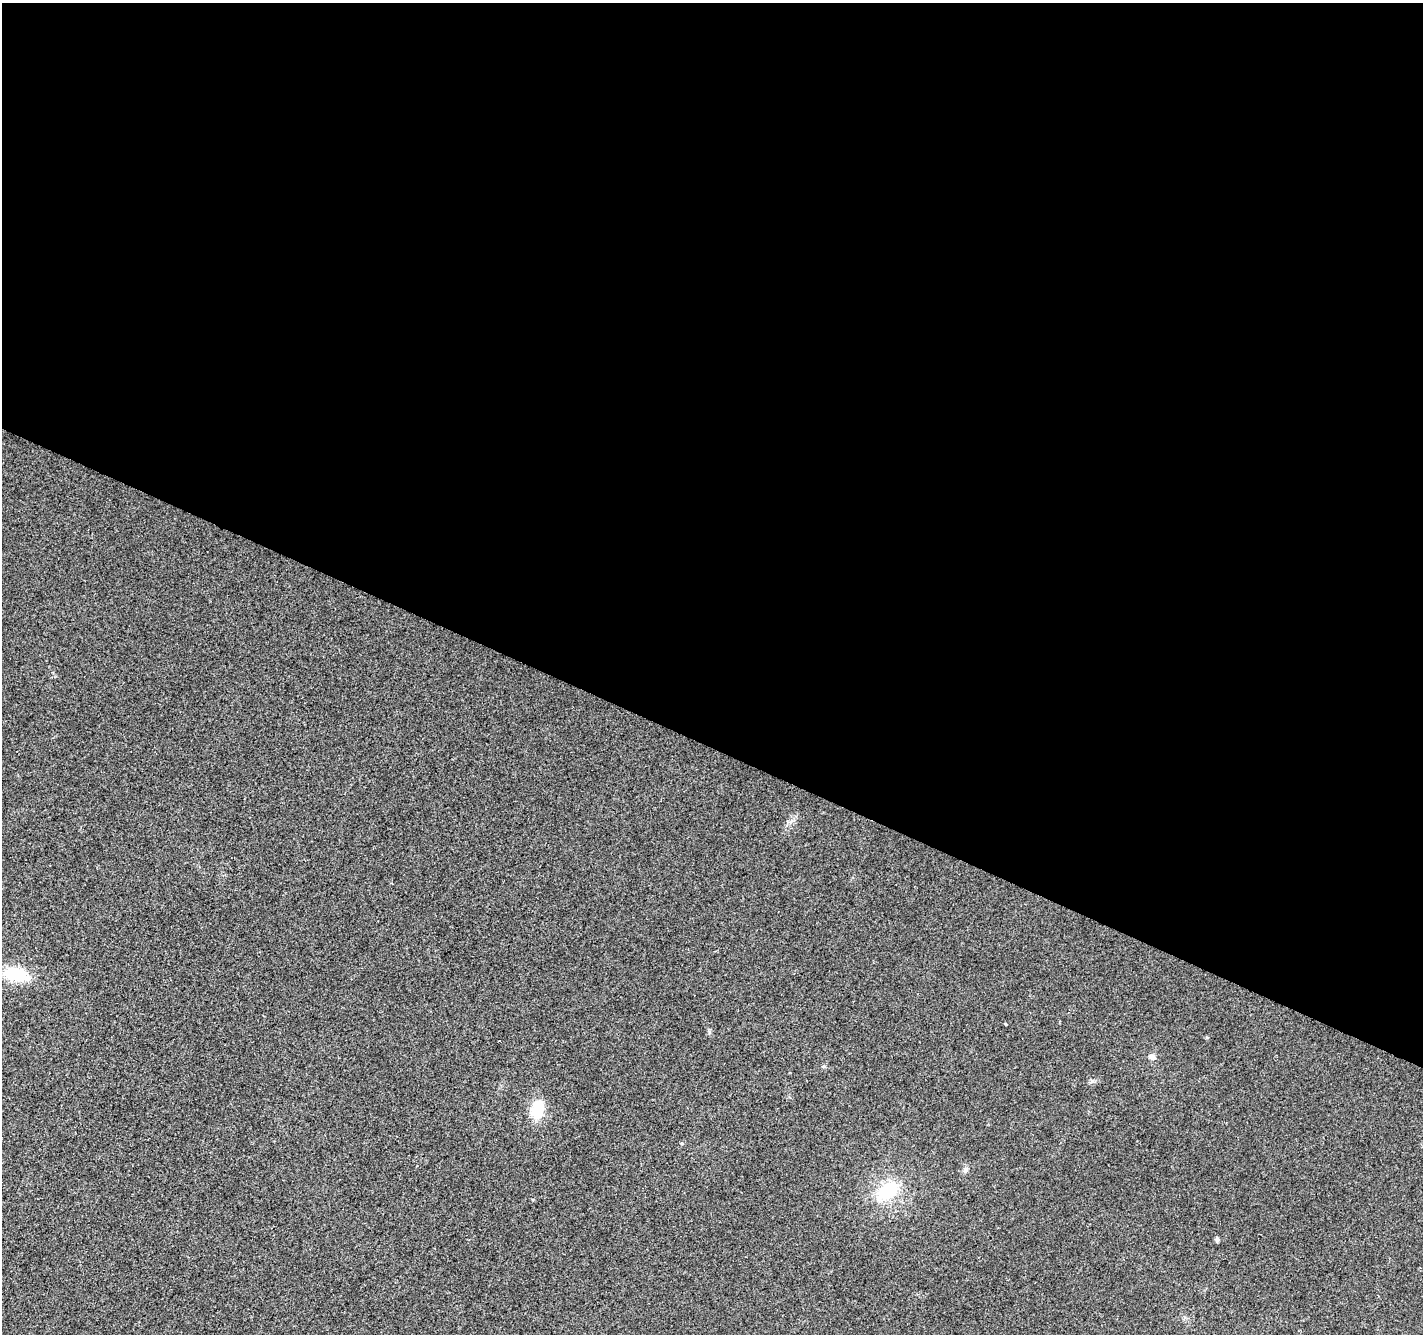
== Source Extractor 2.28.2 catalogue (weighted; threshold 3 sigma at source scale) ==
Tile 3 of 4 x 4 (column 3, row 1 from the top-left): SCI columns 2849-4269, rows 4267-5598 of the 5690 x 5802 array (HDU 1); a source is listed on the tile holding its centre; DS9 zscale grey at full resolution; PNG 1425 x 1336 px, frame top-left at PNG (2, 3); no overlay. Shown black and unused: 56% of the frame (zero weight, under 2 of 3 exposures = <1% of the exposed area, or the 3 px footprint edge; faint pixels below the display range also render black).
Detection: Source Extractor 2.28.2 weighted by HDU 2 'WHT'; one run over the whole footprint, this tile lists its part. Background 0.0552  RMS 0.0089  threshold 0.04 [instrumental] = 3 sigma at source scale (4.5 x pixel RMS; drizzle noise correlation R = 1.50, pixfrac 1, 0.0396/0.0396 arcsec/px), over >= 5 px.
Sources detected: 8; all 8 listed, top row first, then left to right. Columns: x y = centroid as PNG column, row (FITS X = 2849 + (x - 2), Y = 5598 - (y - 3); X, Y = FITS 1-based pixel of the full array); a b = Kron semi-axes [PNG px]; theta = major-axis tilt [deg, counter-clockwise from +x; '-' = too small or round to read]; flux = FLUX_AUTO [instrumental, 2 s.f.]
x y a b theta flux
15 974 25 15 -10 38
1005 1024 3 3 - 3.2
499 1041 3 2 - 0.55
1152 1057 7 7 - 3.4
538 1109 22 15 67 23
965 1170 8 6 64 2.6
887 1191 26 16 32 40
1217 1240 5 4 - 2.6